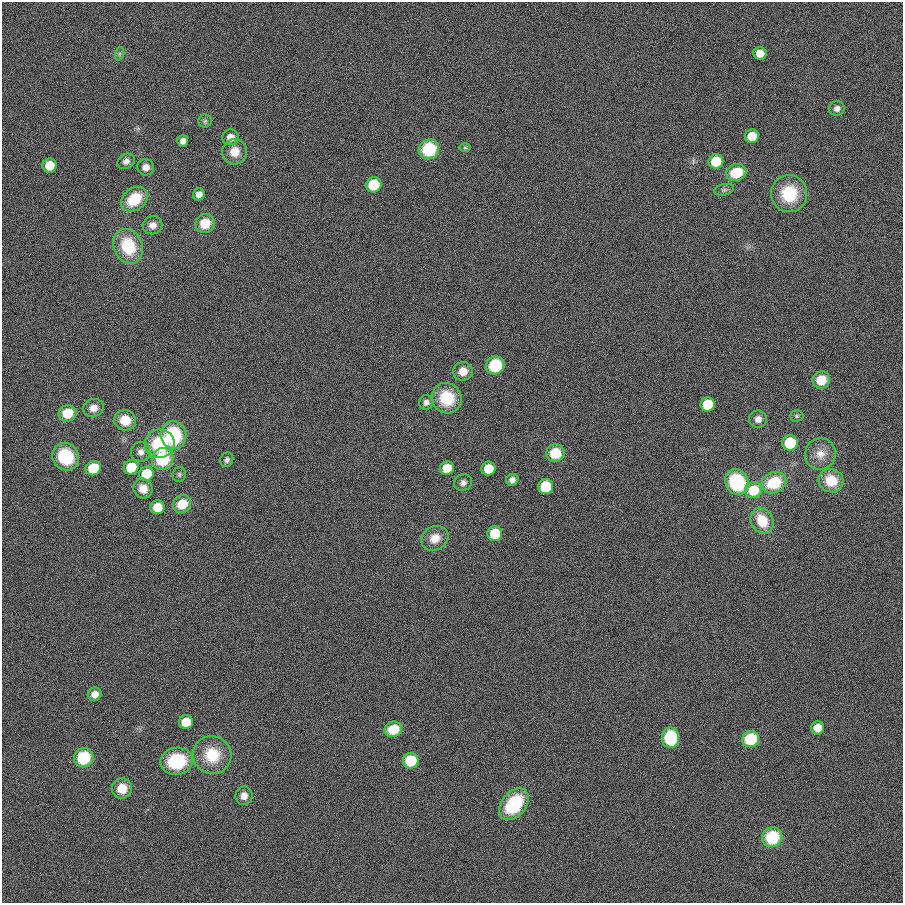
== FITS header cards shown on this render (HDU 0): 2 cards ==
NAXIS1  =                  901
NAXIS2  =                  901

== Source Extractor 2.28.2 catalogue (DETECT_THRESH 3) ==
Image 901 x 901 px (HDU 0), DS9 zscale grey, 1 PNG px = 1 image px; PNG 905 x 905 px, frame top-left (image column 1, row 901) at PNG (2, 2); each listed source drawn as its Kron ellipse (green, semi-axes under 4 px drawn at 4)
Background 0.00169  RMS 0.099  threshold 0.297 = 3 sigma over >= 5 px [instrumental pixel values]
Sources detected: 76; all 76 listed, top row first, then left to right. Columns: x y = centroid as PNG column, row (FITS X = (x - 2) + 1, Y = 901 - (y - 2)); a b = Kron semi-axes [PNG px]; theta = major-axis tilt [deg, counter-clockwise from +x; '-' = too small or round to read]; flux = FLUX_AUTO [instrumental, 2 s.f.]
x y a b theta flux
760 53 6 6 - 80
119 54 7 4 71 12
837 108 8 7 - 29
205 121 6 6 - 17
752 136 7 6 - 140
231 137 8 8 - 58
183 141 6 5 - 35
465 148 6 4 -1 8.4
429 149 10 9 - 340
235 152 13 12 - 88
126 161 9 7 32 29
716 161 7 7 - 220
50 165 7 7 - 150
146 167 8 8 - 41
736 173 10 8 19 230
374 185 8 7 - 270
724 190 10 5 13 18
199 194 6 6 - 37
789 194 18 18 - 260
134 199 15 11 37 220
205 223 10 9 - 150
153 225 10 9 - 45
128 246 18 14 -67 310
495 365 9 8 - 320
463 371 9 9 - 78
821 380 9 8 - 140
447 398 15 14 - 250
426 402 7 7 - 26
708 405 7 7 - 390
93 408 11 9 21 53
67 413 9 8 - 150
797 416 6 5 - 12
758 419 9 8 - 40
125 420 11 10 - 130
173 435 14 13 - 470
790 443 8 7 - 350
160 444 15 14 - 390
141 452 10 9 - 39
555 453 9 9 - 200
820 454 16 15 - 89
66 457 14 13 - 310
163 459 11 10 - 340
227 460 7 6 - 18
131 467 7 7 - 280
93 468 8 7 - 260
447 468 7 6 - 110
489 469 7 7 - 200
146 474 7 7 - 310
179 474 7 6 - 16
512 480 6 6 - 30
831 481 12 11 - 190
737 482 13 11 -60 470
463 483 9 8 - 28
774 483 13 10 24 300
546 486 7 7 - 350
143 488 10 9 - 74
753 490 8 8 - 240
182 504 9 8 - 150
157 507 7 7 - 130
762 521 13 11 -62 180
495 534 7 7 - 260
435 538 14 11 33 88
95 694 7 6 - 53
186 722 7 6 - 180
818 728 7 6 - 87
393 729 9 7 16 180
670 738 10 8 -87 440
751 739 8 8 - 340
212 755 19 19 - 230
84 758 10 9 - 310
177 761 16 13 10 370
411 761 8 7 - 340
122 788 10 10 - 100
244 796 9 8 - 48
514 804 18 12 51 400
772 837 10 9 - 340